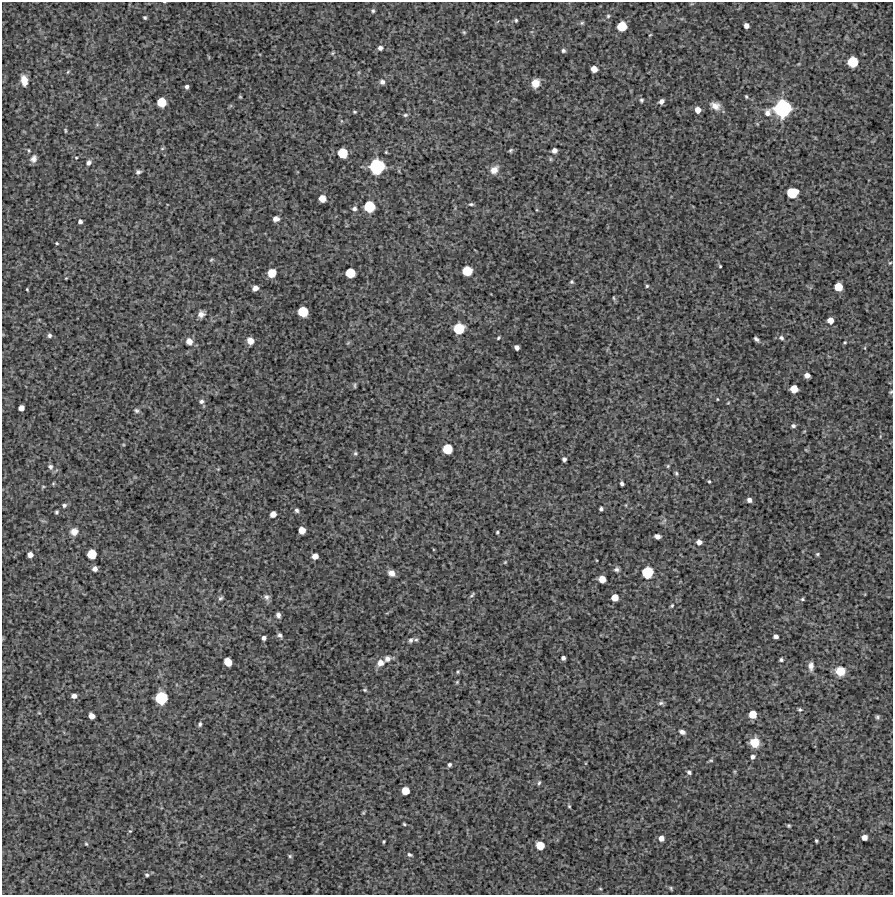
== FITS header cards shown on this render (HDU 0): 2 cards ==
NAXIS1  =                  891 /Length X axis
NAXIS2  =                  893 /Length Y axis

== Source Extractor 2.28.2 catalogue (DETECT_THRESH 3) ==
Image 891 x 893 px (HDU 0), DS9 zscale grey, 1 PNG px = 1 image px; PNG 895 x 897 px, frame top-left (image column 1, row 893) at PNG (2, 2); no overlay
Background 4760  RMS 230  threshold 701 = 3 sigma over >= 5 px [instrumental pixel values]
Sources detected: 172; all 172 listed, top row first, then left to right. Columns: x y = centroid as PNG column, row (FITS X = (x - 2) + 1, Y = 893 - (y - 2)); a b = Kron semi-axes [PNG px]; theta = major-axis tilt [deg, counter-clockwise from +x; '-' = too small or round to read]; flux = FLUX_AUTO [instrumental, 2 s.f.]
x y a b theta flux
373 11 5 4 - 2.6e+04
608 16 4 4 - 2.1e+04
145 18 4 4 - 2.4e+04
516 20 6 5 - 2.7e+04
582 23 6 5 - 2.4e+04
622 26 7 7 - 4.0e+05
746 26 5 4 - 7.3e+04
464 32 6 4 -44 2.2e+04
650 35 4 2 - 1.1e+04
380 48 5 5 - 5.0e+04
563 51 5 5 - 3.2e+04
332 53 5 5 - 2.1e+04
853 62 7 7 - 4.8e+05
594 69 5 5 - 1.3e+05
68 72 5 4 - 1.8e+04
24 80 10 6 -78 1.7e+05
382 82 6 6 - 4.8e+04
535 83 9 7 66 1.7e+05
187 87 4 4 - 4.0e+04
240 97 4 3 - 1.6e+04
746 97 4 3 - 1.8e+04
641 100 6 5 - 2.8e+04
661 101 5 4 - 6.2e+04
161 102 7 7 - 3.5e+05
715 106 11 8 -26 1.1e+05
782 108 12 12 - 1.5e+06
698 110 5 5 - 1.1e+05
355 112 4 3 - 1.8e+04
768 113 10 8 73 9.0e+04
405 115 6 4 15 2.4e+04
65 130 7 3 -89 1.9e+04
162 148 6 4 1 2.0e+04
29 150 6 4 -71 1.8e+04
510 150 5 4 - 2.3e+04
554 150 5 4 - 7.5e+04
343 153 7 7 - 4.0e+05
76 158 4 3 - 1.1e+04
33 159 8 7 - 7.1e+04
550 159 6 4 -90 2.0e+04
89 163 7 6 - 5.0e+04
377 167 10 10 - 1.1e+06
494 170 11 8 48 1.3e+05
138 172 6 4 13 3.8e+04
792 193 8 7 - 4.8e+05
322 198 6 5 - 1.6e+05
471 204 6 4 0 2.6e+04
369 207 8 7 - 5.7e+05
354 208 6 5 - 4.3e+04
276 219 5 5 - 8.3e+04
80 222 4 4 - 4.4e+04
57 243 4 3 - 1.6e+04
211 260 5 4 - 1.7e+04
890 263 5 3 - 1.5e+04
720 266 3 3 - 1.5e+04
467 271 7 7 - 3.9e+05
272 273 7 6 - 2.9e+05
350 273 7 7 - 3.8e+05
66 278 3 2 - 1.2e+04
572 282 5 5 - 2.4e+04
647 286 4 4 - 2.0e+04
838 287 6 6 - 2.8e+05
255 288 5 5 - 9.3e+04
27 289 3 2 - 1.4e+04
614 298 5 3 - 1.7e+04
303 312 7 7 - 4.7e+05
201 314 7 6 - 8.3e+04
830 320 5 5 - 1.3e+05
459 328 8 7 - 5.2e+05
49 335 6 5 - 3.9e+04
498 338 4 3 - 1.8e+04
781 338 7 6 - 3.4e+04
756 339 5 3 - 3.5e+04
189 341 7 7 - 1.0e+05
250 341 6 5 - 1.5e+05
845 342 4 3 - 1.5e+04
517 347 5 4 - 6.1e+04
865 348 5 3 - 1.4e+04
807 375 5 4 - 8.6e+04
355 385 8 3 86 2.1e+04
794 389 6 6 - 2.2e+05
891 392 5 4 - 1.7e+04
717 399 3 3 - 1.2e+04
201 401 6 6 - 4.3e+04
728 403 5 3 - 1.2e+04
21 408 5 5 - 9.3e+04
136 411 7 5 -32 3.6e+04
793 426 6 5 - 3.6e+04
447 449 7 7 - 4.2e+05
355 453 5 5 - 2.7e+04
564 459 4 4 - 4.6e+04
668 466 5 4 - 1.8e+04
50 467 7 7 - 4.6e+04
676 473 6 4 -75 2.4e+04
709 481 4 3 - 1.7e+04
622 483 4 3 - 3.9e+04
43 486 5 3 - 1.4e+04
749 500 5 4 - 5.3e+04
64 505 6 5 - 3.2e+04
601 509 4 3 - 3.2e+04
297 510 5 4 - 3.4e+04
56 512 4 3 - 2.4e+04
273 514 5 5 - 1.0e+05
302 530 6 5 - 1.8e+05
74 532 10 9 - 9.9e+04
497 532 3 3 - 2.0e+04
657 536 6 4 -12 7.1e+04
699 542 5 5 - 7.3e+04
92 554 7 6 - 3.6e+05
817 554 5 4 - 2.2e+04
30 555 5 4 - 8.5e+04
315 556 5 5 - 1.0e+05
505 562 5 3 - 1.5e+04
95 569 5 4 - 6.7e+04
616 569 6 5 - 4.1e+04
647 572 8 8 - 5.6e+05
391 573 7 6 - 9.5e+04
602 579 6 5 - 1.6e+05
472 595 8 4 46 2.6e+04
266 597 8 7 - 5.3e+04
615 597 5 5 - 1.7e+05
220 598 6 5 - 2.9e+04
802 599 5 4 - 2.1e+04
672 606 6 4 50 2.1e+04
278 615 5 4 - 4.9e+04
280 635 6 5 - 4.1e+04
776 636 4 4 - 5.7e+04
264 638 4 4 - 5.1e+04
411 640 6 5 - 3.6e+04
416 640 6 4 -66 2.4e+04
563 658 4 4 - 4.5e+04
387 659 7 7 - 7.3e+04
781 660 4 4 - 2.9e+04
228 662 7 5 -58 2.5e+05
380 663 9 8 - 1.1e+05
811 666 10 6 -89 7.7e+04
840 671 10 9 - 2.3e+05
458 672 5 4 - 1.9e+04
457 682 5 3 - 1.7e+04
365 690 5 4 - 2.1e+04
74 696 5 4 - 6.9e+04
161 698 9 8 - 7.4e+05
661 703 8 5 10 3.3e+04
800 710 4 4 - 2.4e+04
39 713 5 3 - 1.4e+04
753 714 6 6 - 2.3e+05
92 716 5 5 - 1.1e+05
877 717 5 5 - 2.6e+04
200 724 5 4 - 3.0e+04
682 732 7 5 -23 5.8e+04
754 742 9 9 - 2.5e+05
752 757 5 4 - 4.7e+04
711 760 6 4 5 1.9e+04
449 764 4 4 - 3.2e+04
689 772 5 5 - 3.6e+04
539 783 6 4 63 2.6e+04
405 791 6 6 - 2.2e+05
569 806 5 4 - 1.8e+04
363 813 5 4 - 1.7e+04
404 824 3 3 - 1.9e+04
789 826 3 3 - 2.0e+04
130 831 5 4 - 1.8e+04
864 837 5 5 - 9.6e+04
661 838 6 5 - 9.1e+04
383 841 3 3 - 1.8e+04
816 841 3 3 - 2.1e+04
86 844 4 3 - 1.8e+04
540 845 6 6 - 2.7e+05
410 855 6 4 -29 2.9e+04
290 856 5 5 - 2.4e+04
147 875 5 5 - 2.9e+04
671 888 5 3 - 2.0e+04
600 889 5 3 - 1.6e+04
At the frame edge (FLAGS 8, measured only in part): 1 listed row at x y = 891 392